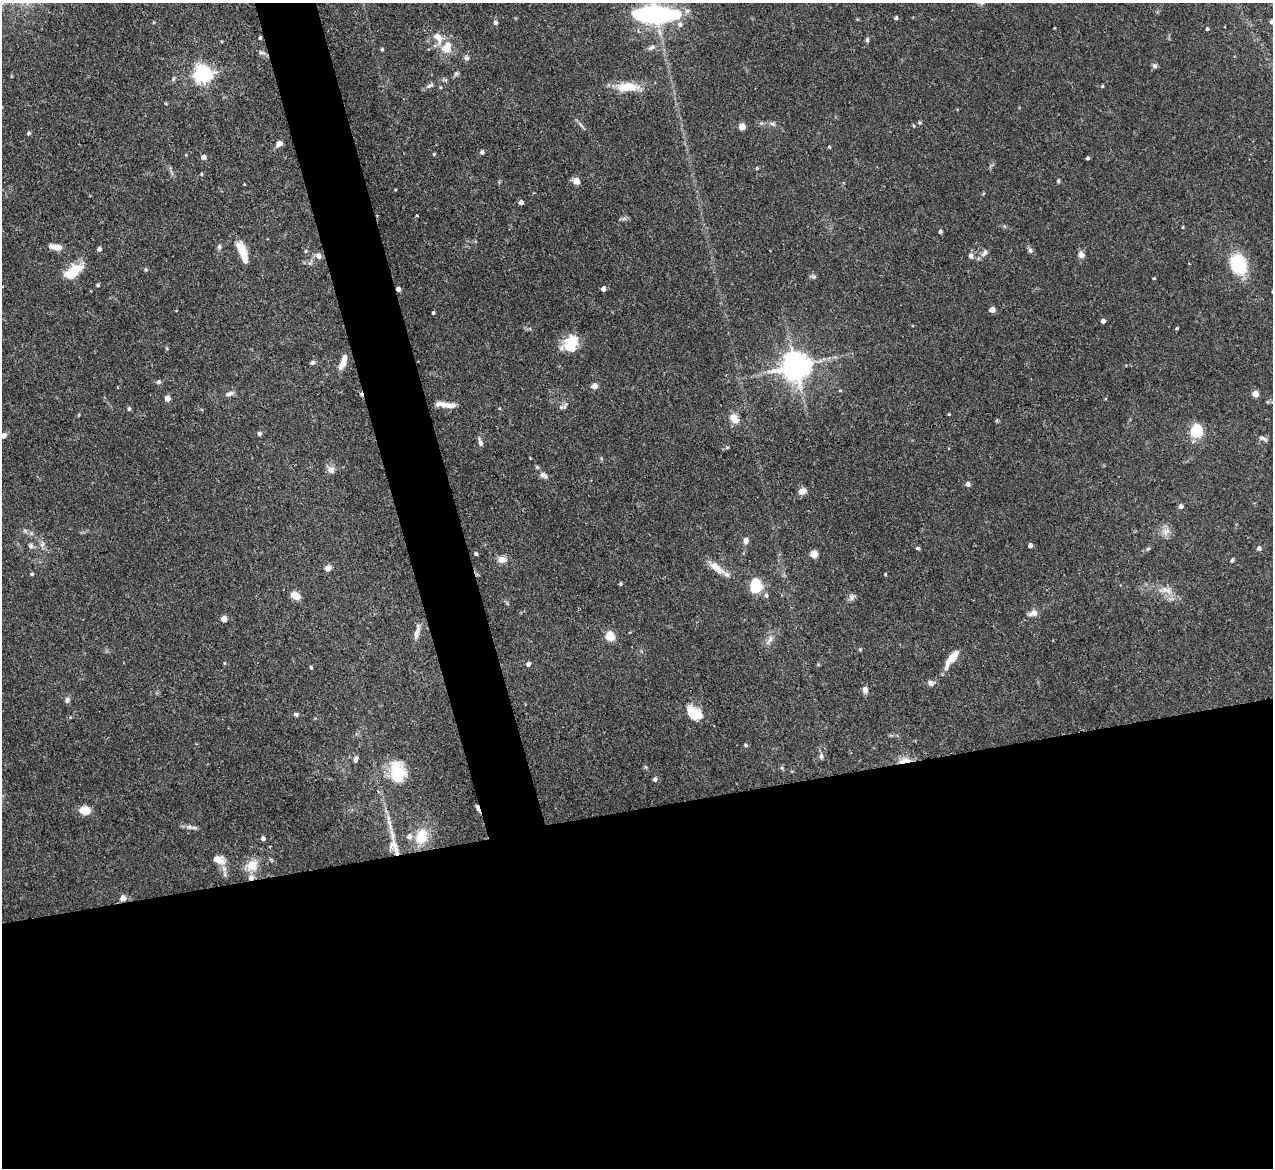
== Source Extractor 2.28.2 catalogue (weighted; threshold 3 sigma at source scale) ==
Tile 15 of 4 x 4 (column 3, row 4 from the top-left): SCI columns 2543-3813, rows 260-1425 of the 5085 x 5067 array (HDU 1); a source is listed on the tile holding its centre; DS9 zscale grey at full resolution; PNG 1275 x 1170 px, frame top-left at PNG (2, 3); no overlay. Shown black and unused: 34% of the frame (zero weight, under 3 of 4 exposures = <1% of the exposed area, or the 3 px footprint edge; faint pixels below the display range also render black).
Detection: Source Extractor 2.28.2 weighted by HDU 2 'WHT'; one run over the whole footprint, this tile lists its part. Background 0.0807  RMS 0.0035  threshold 0.0159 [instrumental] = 3 sigma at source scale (4.5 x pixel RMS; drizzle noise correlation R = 1.50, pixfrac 1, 0.05/0.05 arcsec/px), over >= 5 px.
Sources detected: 155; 1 cosmic-ray / hot-pixel residue — not listed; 9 inside a brighter listed object's ellipse — not listed separately; the other 145 listed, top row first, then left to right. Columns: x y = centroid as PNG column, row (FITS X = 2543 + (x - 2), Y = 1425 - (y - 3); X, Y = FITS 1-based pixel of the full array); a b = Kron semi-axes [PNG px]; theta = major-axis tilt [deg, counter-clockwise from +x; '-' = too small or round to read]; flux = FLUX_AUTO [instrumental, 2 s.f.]
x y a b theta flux
654 14 41 16 -1 61
896 18 4 4 - 0.79
495 23 6 5 - 0.79
1207 29 3 3 - 0.58
260 38 4 3 - 0.59
867 40 6 5 - 0.65
447 47 19 14 55 5.5
652 47 10 5 26 1.2
382 49 4 3 - 0.53
262 52 11 5 -13 0.95
467 58 7 6 - 0.92
1154 66 7 6 - 0.91
456 73 7 5 54 0.72
203 74 7 7 - 140
173 79 6 5 - 0.62
430 85 12 5 23 1.2
1102 86 4 4 - 0.4
440 87 5 3 - 0.34
627 87 30 11 0 8
166 103 4 3 - 0.38
920 123 6 5 - 0.55
772 124 8 5 -19 0.85
581 125 9 3 -45 0.79
742 126 5 4 - 5.6
28 133 5 5 - 0.53
279 144 9 6 38 1.8
829 147 4 3 - 0.37
482 152 5 4 - 1.1
434 154 4 4 - 0.39
186 155 4 4 - 0.33
203 157 5 5 - 1.8
1088 158 3 3 - 0.74
757 168 4 4 - 0.41
201 174 4 3 - 0.43
576 181 9 7 -27 2.2
1058 181 5 4 - 0.51
521 202 4 4 - 1.6
417 215 3 2 - 0.29
624 218 6 6 - 0.86
1183 227 4 3 - 0.35
940 231 4 4 - 0.94
56 247 15 6 -11 3.3
219 247 7 6 - 0.76
99 249 5 4 - 1.3
1030 250 6 6 - 0.8
306 251 5 4 - 0.49
984 252 12 7 55 1.5
1081 254 8 7 - 1.9
243 255 24 8 -75 6.3
318 256 8 7 - 1.8
971 256 7 6 - 1.2
1238 264 25 18 -71 16
146 270 5 5 - 0.57
73 271 18 9 35 12
814 277 8 5 -7 0.72
1154 278 3 3 - 0.37
98 285 4 3 - 0.57
398 289 4 4 - 1.7
603 289 4 4 - 1.8
992 310 4 4 - 4.1
433 313 3 3 - 0.7
1103 321 4 4 - 1.7
1177 328 3 3 - 0.47
573 341 16 13 -38 6.4
343 362 20 7 70 3.4
312 363 6 4 31 0.88
796 366 9 8 - 560
159 382 6 6 - 0.8
594 386 4 4 - 4.7
840 390 5 3 - 0.34
229 394 12 5 20 1.3
1255 394 4 4 - 5.9
167 398 5 4 - 3.5
444 404 19 6 -10 3.3
564 407 10 6 61 1.1
129 409 6 5 - 0.65
949 414 3 3 - 0.33
79 415 5 3 - 0.31
734 418 12 9 -52 3.8
1196 431 6 5 - 50
259 434 5 5 - 0.85
3 436 6 5 - 2.2
1263 439 13 5 -24 1.1
480 442 11 5 -72 1.2
727 447 5 5 - 0.46
331 470 10 9 - 1.9
544 475 13 7 -30 1.6
968 484 5 4 - 1.6
802 491 9 7 24 2.2
1181 506 5 4 - 1.3
1166 531 12 11 - 2.5
746 540 7 6 - 1.7
42 544 9 6 81 1.3
1030 545 4 4 - 1.5
31 546 8 7 - 1
918 548 5 4 - 0.57
1259 548 5 5 - 1.3
1148 549 6 5 - 0.61
476 554 4 3 - 0.73
814 554 5 5 - 8.8
502 560 10 8 4 2.6
1232 560 5 4 - 0.54
716 567 22 8 -38 4.7
328 568 7 6 - 2
32 574 4 4 - 0.58
885 574 3 3 - 0.35
621 584 4 4 - 0.43
756 586 10 8 88 17
1165 589 15 9 11 3
766 595 6 6 - 0.87
295 596 10 7 -36 3.7
852 597 10 7 65 1.2
1033 613 11 7 19 2.2
224 619 5 5 - 2.7
416 634 16 7 79 2.3
610 636 5 5 - 18
769 640 18 6 57 2.1
860 649 5 4 - 0.39
953 657 11 6 53 6.1
225 663 5 3 - 0.31
528 664 5 4 - 1.5
311 668 4 3 - 0.5
931 683 7 6 - 1.6
865 690 8 6 -86 1.8
67 700 8 6 61 1.1
694 713 18 11 -39 8.6
296 714 5 5 - 0.75
746 745 4 4 - 0.58
821 756 8 6 -82 1
356 759 7 4 72 1.2
905 760 16 7 10 3.6
782 768 5 4 - 0.5
398 772 26 18 -80 11
655 779 5 5 - 1.1
477 808 9 4 -70 1
85 810 10 8 -4 5.6
389 823 31 5 -78 4
189 827 9 8 - 1.5
421 836 19 13 70 8.3
263 838 4 4 - 1.3
395 848 24 11 -67 4.5
218 859 12 7 -17 5.5
252 865 19 15 34 5.3
225 874 10 4 89 1.1
123 898 5 5 - 3.3
Overlapping masked pixels (flux is a lower limit): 6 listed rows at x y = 260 38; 398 289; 905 760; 477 808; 395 848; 123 898
Isophote crosses this tile's border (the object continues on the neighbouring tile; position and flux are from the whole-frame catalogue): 2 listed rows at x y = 654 14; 3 436